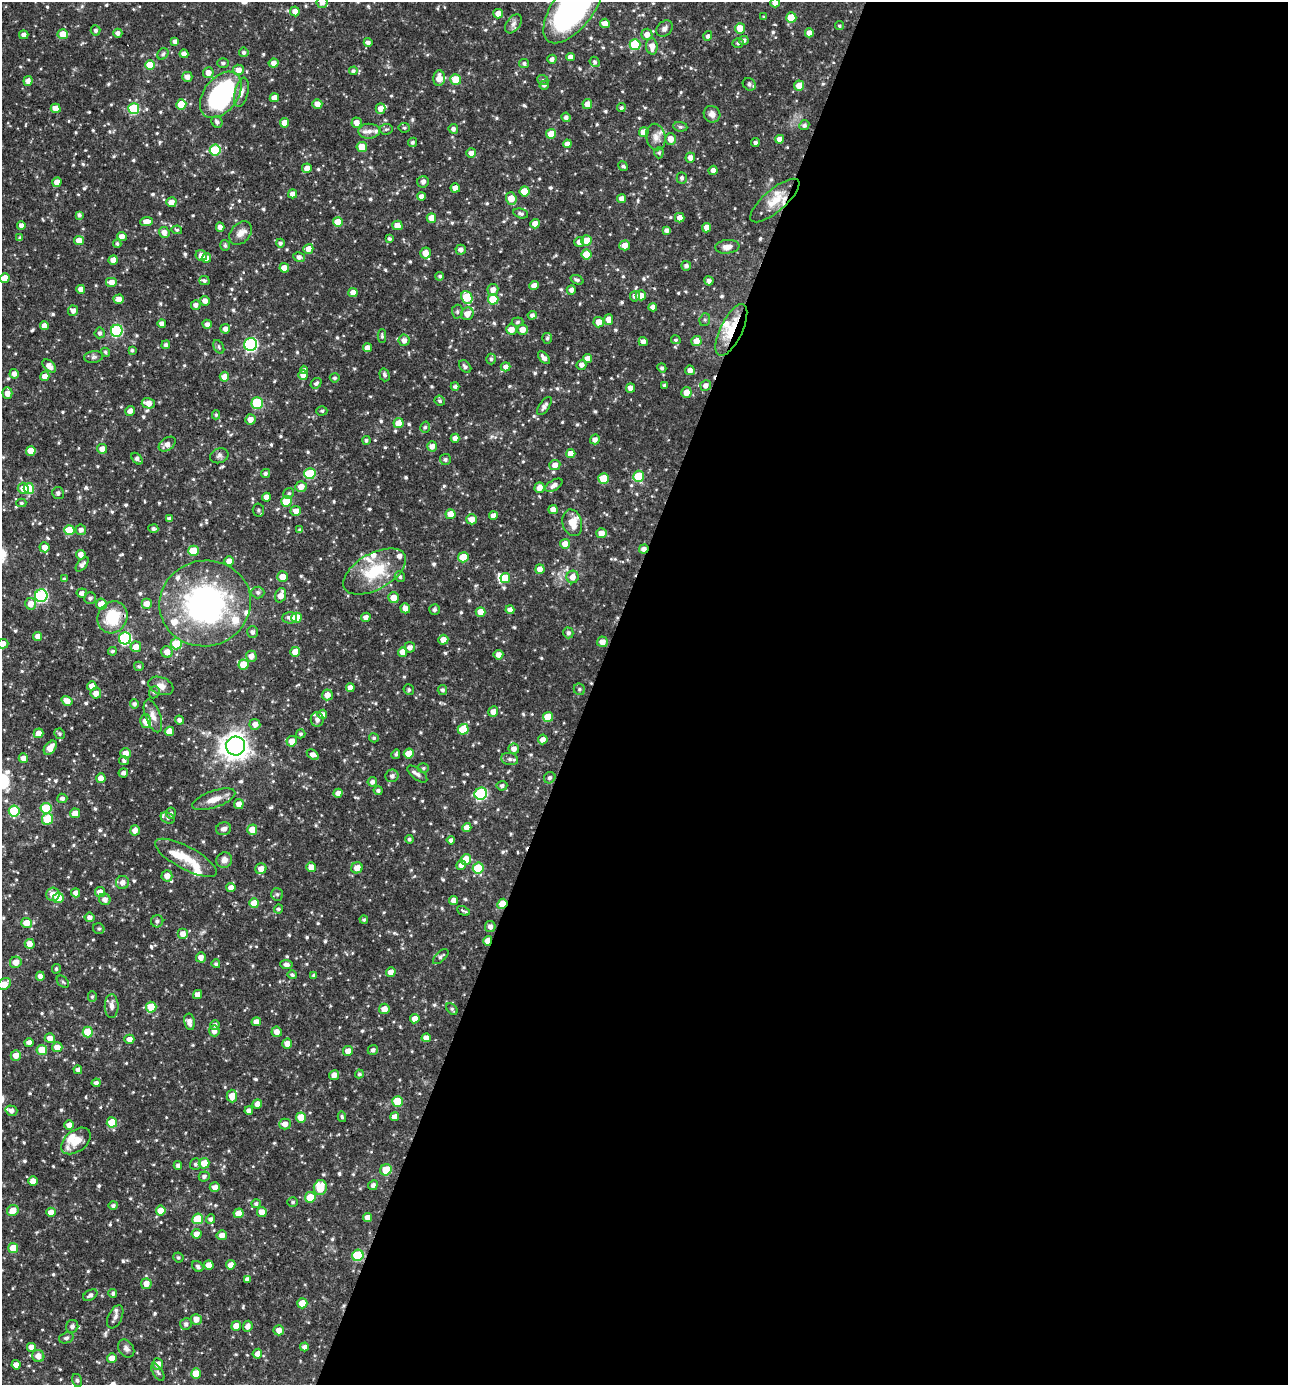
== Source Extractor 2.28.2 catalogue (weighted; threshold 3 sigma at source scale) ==
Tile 12 of 4 x 4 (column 4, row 3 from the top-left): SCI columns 4128-5413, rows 1385-2767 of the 5550 x 5536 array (HDU 1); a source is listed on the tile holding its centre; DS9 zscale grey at full resolution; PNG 1290 x 1387 px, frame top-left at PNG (2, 2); each listed source drawn as its Kron ellipse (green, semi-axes under 4 px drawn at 4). Shown black and unused: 54% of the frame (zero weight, under 3 of 4 exposures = <1% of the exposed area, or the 3 px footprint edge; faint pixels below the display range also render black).
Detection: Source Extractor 2.28.2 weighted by HDU 2 'WHT'; one run over the whole footprint, this tile lists its part. Background 0.0625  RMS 0.0035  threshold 0.0159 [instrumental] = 3 sigma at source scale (4.5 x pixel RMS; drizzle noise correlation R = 1.50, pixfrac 1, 0.05/0.05 arcsec/px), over >= 5 px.
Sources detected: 766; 4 inside a brighter object's white glare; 2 cosmic-ray / hot-pixel residue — neither listed nor drawn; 23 inside a brighter listed object's ellipse — not listed separately; of the other 737, all 500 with FLUX_AUTO >= 0.596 (the completeness limit of this list) listed and drawn (237 fainter detections not listed), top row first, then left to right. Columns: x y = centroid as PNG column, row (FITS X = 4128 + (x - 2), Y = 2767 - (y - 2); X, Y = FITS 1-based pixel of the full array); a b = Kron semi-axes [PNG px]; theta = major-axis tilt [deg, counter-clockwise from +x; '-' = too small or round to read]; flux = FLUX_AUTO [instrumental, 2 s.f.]
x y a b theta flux
322 2 6 5 - 1.9
775 3 5 4 - 2.3
574 6 43 20 54 110
295 11 5 4 - 2.5
498 14 5 5 - 3.1
764 17 4 3 - 0.61
791 18 5 5 - 9.5
605 23 5 4 - 2.5
513 24 10 6 55 1.5
839 26 4 4 - 0.62
740 28 5 5 - 4.3
664 29 9 7 47 1.4
96 30 5 5 - 1
118 33 4 4 - 1.4
809 33 4 4 - 2.5
63 34 5 5 - 4.9
647 34 5 5 - 2.4
24 35 4 4 - 1.3
708 36 5 4 - 0.97
744 40 4 4 - 1.2
175 42 4 4 - 1.5
368 42 4 4 - 1.2
738 43 5 5 - 0.74
635 45 5 5 - 19
652 46 8 5 -86 2.8
244 52 5 4 - 0.83
163 54 6 5 - 0.7
184 54 4 4 - 1.7
570 57 4 4 - 2.1
552 59 4 4 - 1.3
595 62 5 4 - 0.61
223 63 6 4 1 0.77
274 63 5 4 - 2.1
524 64 5 4 - 0.85
150 65 5 5 - 6.4
238 70 5 5 - 2.6
353 71 4 4 - 0.72
208 73 5 5 - 2.4
187 77 5 5 - 2.1
439 78 8 5 87 3.8
456 79 5 5 - 7
543 80 6 5 - 0.62
28 81 5 4 - 1.7
749 84 7 5 -37 1
544 85 5 4 - 0.94
799 85 5 5 - 3.5
241 92 15 6 77 2
221 95 26 17 52 51
274 98 4 4 - 2.6
181 104 5 5 - 7
317 104 5 4 - 2.5
587 104 5 4 - 3
56 108 5 4 - 3.5
621 108 4 4 - 0.69
134 109 5 5 - 20
381 109 5 5 - 2.4
712 114 8 8 - 2.2
566 117 5 4 - 1.2
217 122 6 5 - 1
284 123 4 4 - 3.3
357 123 5 5 - 2.2
804 125 5 5 - 1
680 127 7 5 -7 0.65
404 128 5 5 - 0.6
386 129 6 5 - 0.66
453 129 5 4 - 1.1
369 131 11 7 2 2.1
644 132 5 5 - 3.5
551 134 5 5 - 5.7
656 137 13 9 -78 2.7
671 139 6 5 - 3.1
780 139 4 4 - 2.4
412 142 5 4 - 0.85
755 143 4 3 - 0.78
567 144 4 4 - 2.1
362 147 5 5 - 6.1
215 150 5 5 - 17
471 153 5 4 - 2.1
659 153 5 4 - 0.63
690 158 5 5 - 1.8
623 166 5 4 - 0.71
307 168 5 5 - 2.3
713 170 4 4 - 1.8
682 178 5 5 - 0.9
57 182 5 4 - 3
423 182 6 5 - 1.3
455 188 4 4 - 3.4
524 191 5 5 - 5.8
293 194 4 4 - 2.2
421 196 4 4 - 1.8
511 198 6 5 - 4.7
622 199 4 4 - 2.3
775 200 31 11 41 6.6
171 202 5 5 - 2.6
521 213 7 5 -14 0.96
79 215 4 4 - 0.9
431 218 5 5 - 3.2
680 218 5 5 - 2.4
147 222 6 4 4 3.4
338 222 5 5 - 7.7
535 224 5 4 - 2.6
21 225 4 4 - 1.7
397 225 5 5 - 3.3
220 227 4 4 - 2.3
707 228 4 4 - 2.6
177 230 5 4 - 0.61
667 230 4 4 - 1.4
164 232 5 5 - 2.3
241 233 13 9 48 2.7
122 236 5 4 - 2
20 238 4 3 - 0.83
389 239 4 3 - 0.77
79 240 5 4 - 3.6
586 240 5 5 - 4
579 242 5 5 - 2.1
280 243 4 4 - 0.85
117 244 4 3 - 0.66
225 245 5 5 - 0.73
625 245 5 5 - 3
727 247 12 7 6 2.4
308 249 5 5 - 2.7
461 250 5 5 - 1.5
425 253 5 5 - 3.7
587 254 5 5 - 6.9
201 256 6 5 - 2.4
299 257 6 5 - 1.4
206 258 5 4 - 2.1
113 260 5 4 - 2.9
686 266 5 5 - 1.1
284 268 5 4 - 3.1
440 276 4 4 - 0.74
5 278 5 5 - 4.5
204 280 5 4 - 0.85
577 280 7 4 -21 0.81
709 281 4 4 - 1.3
111 282 6 5 - 2.5
534 286 5 4 - 2.5
81 289 4 4 - 2.1
493 290 6 5 - 2.5
571 290 4 4 - 1.3
353 292 4 4 - 2.5
641 295 5 5 - 2.8
635 296 5 5 - 1.7
467 297 6 5 - 12
119 299 5 4 - 2.7
493 299 5 5 - 9.2
205 301 5 4 - 1.8
196 305 5 5 - 1.3
653 307 4 4 - 1.6
73 311 5 5 - 1.8
457 312 7 5 -89 0.75
467 314 7 6 - 3.2
532 315 4 4 - 1.3
609 319 5 4 - 3.5
705 320 6 5 - 0.66
518 322 6 4 6 0.67
599 322 5 5 - 3
162 323 4 4 - 1.5
207 324 5 4 - 1.4
44 326 4 4 - 2.3
225 329 5 4 - 1.7
511 329 5 5 - 2.9
522 330 5 5 - 3
731 330 28 11 64 12
117 331 6 6 - 32
100 333 5 5 - 1
382 336 7 4 89 0.63
547 338 5 5 - 0.69
404 340 6 5 - 1.7
676 340 5 4 - 0.63
696 341 5 5 - 3.3
643 342 4 4 - 1.7
251 344 6 6 - 58
166 345 4 4 - 0.89
219 347 7 4 -61 0.63
367 348 4 4 - 2.5
132 350 4 3 - 0.68
105 352 5 4 - 0.61
94 357 9 6 8 0.92
544 358 7 4 -48 1.8
491 359 5 4 - 0.72
587 359 4 4 - 2.4
581 365 5 4 - 1.6
49 366 8 5 -42 2.5
465 366 7 5 -48 0.94
506 367 5 4 - 1.5
662 368 4 4 - 0.79
304 370 4 4 - 0.93
690 370 5 5 - 1.9
14 374 5 4 - 1.8
303 375 5 4 - 3.1
385 375 6 5 - 0.91
45 376 5 4 - 2.9
224 377 5 4 - 3.2
335 378 5 4 - 0.77
316 383 6 4 40 0.82
664 385 3 3 - 0.68
706 385 5 5 - 1.6
455 387 4 4 - 0.89
631 388 4 4 - 2.5
686 392 5 5 - 3.1
7 393 6 5 - 2.6
440 401 5 4 - 0.69
148 403 7 5 -14 2.8
257 403 5 5 - 19
544 406 10 5 56 1.6
130 411 5 4 - 1.8
322 411 5 4 - 0.6
216 415 4 4 - 0.6
250 419 5 5 - 2.5
398 423 5 5 - 4.4
425 427 6 4 74 0.71
455 438 4 4 - 1.8
595 439 5 4 - 1.6
366 440 4 4 - 0.77
167 444 9 6 36 2.4
432 446 5 5 - 2.2
102 449 5 5 - 2.5
31 451 5 4 - 4.4
571 453 5 4 - 3.7
219 456 9 7 21 1.1
137 459 7 4 -48 1.1
445 460 5 5 - 0.88
555 465 5 5 - 2.2
265 473 5 4 - 0.67
310 474 5 5 - 18
638 476 5 5 - 12
604 478 5 5 - 8.8
554 485 9 5 32 1.8
301 486 6 5 - 3.1
23 488 5 5 - 3.3
29 488 5 5 - 13
539 488 5 5 - 2.5
58 493 6 6 - 1.1
289 493 5 5 - 0.66
266 497 4 4 - 2.2
286 501 5 5 - 10
21 503 5 4 - 0.6
553 509 4 4 - 2.3
258 510 6 5 - 0.79
296 511 5 5 - 3
451 514 5 5 - 4.9
493 516 4 4 - 2.5
169 519 4 4 - 1
472 519 5 5 - 3
572 523 13 9 -75 4.4
153 529 5 4 - 0.99
69 530 5 5 - 9.3
81 530 5 5 - 1.4
300 530 4 4 - 0.82
601 533 5 5 - 2.6
565 544 5 5 - 3.3
45 547 5 5 - 3.1
644 549 5 4 - 1.6
193 551 5 5 - 8.8
81 555 5 4 - 2.3
463 557 5 5 - 8.5
229 561 5 4 - 2.8
82 564 8 4 49 1.3
540 569 5 4 - 2.6
375 571 34 18 29 16
282 577 5 5 - 4.1
400 577 5 5 - 0.71
573 577 6 6 - 2.6
505 578 5 5 - 6
64 579 4 4 - 0.6
258 592 6 6 - 1.1
82 593 5 4 - 1.4
281 595 7 5 71 2.9
41 596 6 6 - 41
90 598 6 6 - 1
394 598 5 5 - 3.6
205 603 46 43 14 89
31 604 6 5 - 3.2
101 604 5 5 - 3.8
146 604 5 5 - 3
405 608 5 4 - 2.2
434 610 5 5 - 0.91
510 610 4 4 - 1.7
481 612 5 5 - 3.9
112 617 16 14 61 14
366 617 5 4 - 1.6
290 618 7 5 1 1.3
296 618 5 5 - 8.1
252 632 6 5 - 1.3
568 633 5 5 - 1
38 636 4 4 - 2.3
125 638 6 6 - 37
443 640 5 5 - 2.9
602 642 5 5 - 2.7
3 644 6 4 2 2.8
176 644 5 5 - 9.4
136 647 5 5 - 3.5
410 647 5 5 - 1.8
112 651 4 3 - 0.62
167 652 6 5 - 2.8
295 652 5 5 - 4.1
403 652 5 4 - 2.9
498 655 5 5 - 2.2
251 656 5 5 - 2.5
243 665 5 5 - 6.7
139 666 5 4 - 0.62
92 686 5 4 - 2.1
161 686 13 8 -20 2.4
350 687 4 4 - 2.2
579 689 6 5 - 0.67
409 690 5 5 - 0.72
442 690 5 4 - 0.94
154 692 6 5 - 0.71
96 693 5 5 - 2.6
327 695 5 5 - 2.5
67 701 6 4 -33 2.8
134 704 4 4 - 0.94
493 711 5 5 - 2
322 714 5 4 - 2
153 716 17 7 -70 2.5
548 717 5 5 - 7.5
317 719 7 6 - 1.9
179 720 4 4 - 0.96
146 721 7 5 89 3.8
255 724 5 5 - 2.2
463 729 5 5 - 9.1
169 731 5 4 - 3.3
39 733 5 5 - 3.4
60 734 5 5 - 0.69
301 734 5 4 - 0.75
374 738 5 4 - 0.63
543 739 5 4 - 1.9
292 741 5 5 - 3
236 746 9 9 - 330
50 748 8 5 51 3.8
514 749 5 5 - 1.8
126 753 5 5 - 2.8
396 754 5 4 - 0.69
409 754 5 5 - 4.5
313 755 7 4 -35 2
23 758 5 4 - 2.3
510 759 8 6 -12 1.1
124 760 5 4 - 0.92
423 768 6 5 - 0.7
123 773 5 4 - 1.2
417 774 12 5 -38 1.2
392 776 6 6 - 1.2
101 778 5 4 - 2.8
550 778 6 5 - 0.88
372 782 5 5 - 1.2
502 786 5 5 - 0.88
378 790 4 4 - 0.79
338 793 4 4 - 1.8
481 794 6 6 - 36
62 798 5 5 - 1.1
214 799 22 8 19 4.2
239 804 5 5 - 2.3
46 808 5 5 - 13
14 811 5 5 - 17
75 813 5 5 - 3
171 813 5 5 - 0.91
168 818 7 5 -29 0.94
48 819 6 5 - 11
467 828 4 4 - 3
224 829 7 6 - 1.6
135 830 5 5 - 2.2
252 830 5 5 - 4.8
409 839 4 4 - 0.73
451 840 4 4 - 1.1
186 858 34 11 -28 7.6
466 859 5 5 - 6.5
224 860 8 7 - 2.2
461 865 5 4 - 1.6
311 867 5 5 - 2.8
357 868 6 5 - 3.1
478 868 5 5 - 13
261 869 5 5 - 2.6
167 876 6 5 - 2.6
122 883 6 6 - 2.3
231 888 4 4 - 2.4
100 892 5 5 - 2.7
76 893 4 4 - 2.2
53 894 6 6 - 3.2
277 894 6 6 - 0.84
58 898 5 5 - 5.1
105 899 6 5 - 1.9
454 900 4 4 - 2.3
254 903 5 5 - 6.4
502 904 5 4 - 7.8
278 909 4 4 - 0.69
463 911 6 3 -26 1.2
90 917 5 4 - 1.5
364 920 4 4 - 0.62
157 921 6 6 - 0.96
26 923 5 5 - 4.6
490 927 5 5 - 1.4
99 929 6 5 - 0.73
183 934 5 5 - 2.5
488 941 5 4 - 2.9
30 944 5 5 - 2.6
201 957 5 5 - 2.2
441 957 9 5 44 0.99
16 962 6 5 - 3.2
216 964 4 4 - 0.75
286 965 6 4 -6 1.4
56 969 5 4 - 0.65
391 972 5 4 - 2.1
292 975 5 4 - 0.76
40 976 4 4 - 1.7
314 976 4 4 - 0.89
63 982 7 5 -44 0.67
4 984 7 5 29 3.5
197 994 4 4 - 2.5
92 997 5 4 - 0.62
112 1006 12 7 -89 1.7
151 1007 5 5 - 8.3
384 1009 5 5 - 3.1
452 1009 7 4 -49 0.71
415 1019 5 4 - 2.5
189 1022 8 5 -80 1.9
256 1022 5 4 - 2.5
215 1025 5 4 - 1.1
214 1031 5 5 - 2.4
88 1032 5 5 - 10
277 1032 5 5 - 2.4
50 1038 5 5 - 2.4
426 1038 4 4 - 2.2
129 1039 5 4 - 2.5
29 1043 4 4 - 1.8
287 1044 5 5 - 2.5
57 1047 5 5 - 2.9
42 1050 5 5 - 6.7
373 1050 5 5 - 1.2
348 1051 5 5 - 2.7
16 1055 5 5 - 3.1
78 1070 4 4 - 1.3
359 1074 4 4 - 0.73
334 1075 5 5 - 2.4
96 1083 4 4 - 1.3
232 1096 6 5 - 3.7
398 1101 5 5 - 10
257 1104 5 4 - 2.4
11 1111 6 5 - 1.5
249 1111 4 4 - 1.7
301 1117 5 5 - 5.9
342 1117 5 3 - 0.61
395 1117 4 4 - 2.4
112 1122 5 5 - 7.4
285 1124 6 5 - 2.2
69 1125 5 5 - 2.3
76 1141 17 10 38 5.2
204 1163 5 5 - 4.7
195 1164 6 5 - 0.82
178 1165 4 4 - 1
386 1170 6 5 - 6.9
204 1176 5 5 - 1.1
33 1181 4 4 - 2.7
373 1185 5 4 - 1.3
215 1187 5 5 - 2.1
320 1187 8 6 81 9.3
310 1197 5 5 - 6.7
293 1202 5 4 - 0.63
256 1204 5 4 - 0.85
113 1205 5 4 - 0.97
13 1210 6 5 - 3.8
161 1211 5 5 - 5.2
51 1212 5 4 - 2.3
262 1212 5 4 - 3
239 1213 5 5 - 4.7
367 1217 4 4 - 2.4
198 1219 5 5 - 12
210 1219 5 4 - 1
197 1234 5 4 - 2.3
222 1235 5 5 - 2.5
13 1248 5 5 - 6.8
358 1255 6 5 - 19
178 1257 5 5 - 0.68
209 1265 5 5 - 2.9
231 1265 5 4 - 2.3
198 1266 6 5 - 0.99
247 1279 4 4 - 1.1
146 1284 5 5 - 2.7
113 1294 4 4 - 0.88
90 1295 8 5 30 1.2
302 1303 5 5 - 4.7
115 1317 12 7 66 1.6
196 1319 5 5 - 2.5
186 1324 6 5 - 1.1
72 1326 7 6 - 1.3
236 1326 5 4 - 3.1
248 1326 5 5 - 1.5
279 1330 5 5 - 2.4
66 1338 7 5 20 0.81
31 1347 5 5 - 2.7
304 1347 4 4 - 1.3
126 1348 9 7 -55 1.3
257 1354 5 4 - 2.1
38 1356 6 6 - 2.5
112 1358 5 4 - 3.6
158 1364 5 5 - 2.7
16 1365 4 4 - 2.2
158 1372 9 5 -58 0.84
196 1373 5 5 - 6.3
77 1380 6 5 - 0.67
Overlapping masked pixels (flux is a lower limit): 4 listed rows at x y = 731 330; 644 549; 502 904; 488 941
Isophote crosses this tile's border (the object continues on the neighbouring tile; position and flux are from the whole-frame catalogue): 6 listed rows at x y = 322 2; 775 3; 574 6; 5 278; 3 644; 4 984